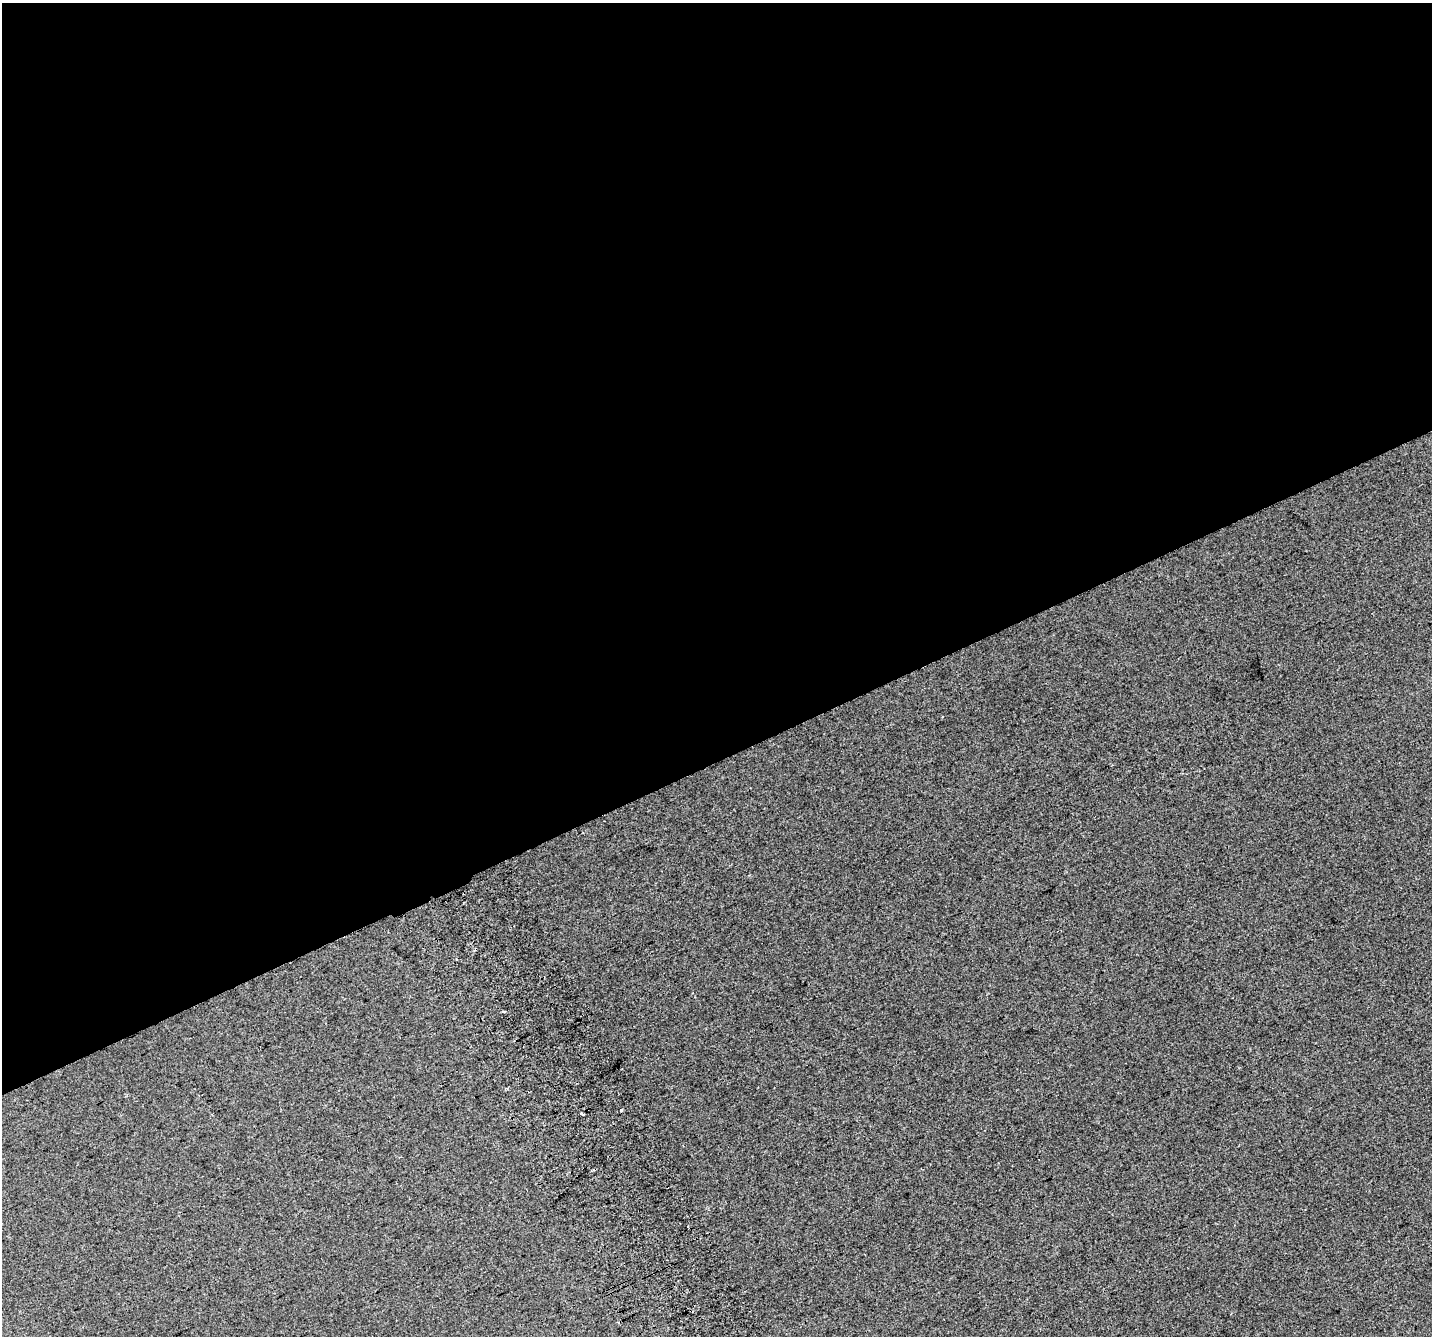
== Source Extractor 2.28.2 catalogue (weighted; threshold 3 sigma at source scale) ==
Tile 2 of 4 x 4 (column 2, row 1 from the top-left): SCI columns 1472-2901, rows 4179-5512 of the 5798 x 5630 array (HDU 1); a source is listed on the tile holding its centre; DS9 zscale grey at full resolution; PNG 1434 x 1338 px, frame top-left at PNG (2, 3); no overlay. Shown black and unused: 57% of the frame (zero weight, under 2 of 3 exposures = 2% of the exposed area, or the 3 px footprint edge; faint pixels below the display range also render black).
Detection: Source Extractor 2.28.2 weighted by HDU 2 'WHT'; one run over the whole footprint, this tile lists its part. Background 0.0239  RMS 0.011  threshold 0.0485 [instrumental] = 3 sigma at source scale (4.5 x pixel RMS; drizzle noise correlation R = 1.50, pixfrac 1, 0.0396/0.0396 arcsec/px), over >= 5 px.
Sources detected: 5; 2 cosmic-ray / hot-pixel residue — not listed; the other 3 listed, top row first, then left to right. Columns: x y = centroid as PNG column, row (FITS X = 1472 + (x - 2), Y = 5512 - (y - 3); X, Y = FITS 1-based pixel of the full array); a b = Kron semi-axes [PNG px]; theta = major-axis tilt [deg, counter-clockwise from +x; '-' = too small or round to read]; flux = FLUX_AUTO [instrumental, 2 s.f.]
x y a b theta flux
504 1012 3 2 - 2.1
622 1110 3 3 - 5.2
583 1115 3 2 - 1.8